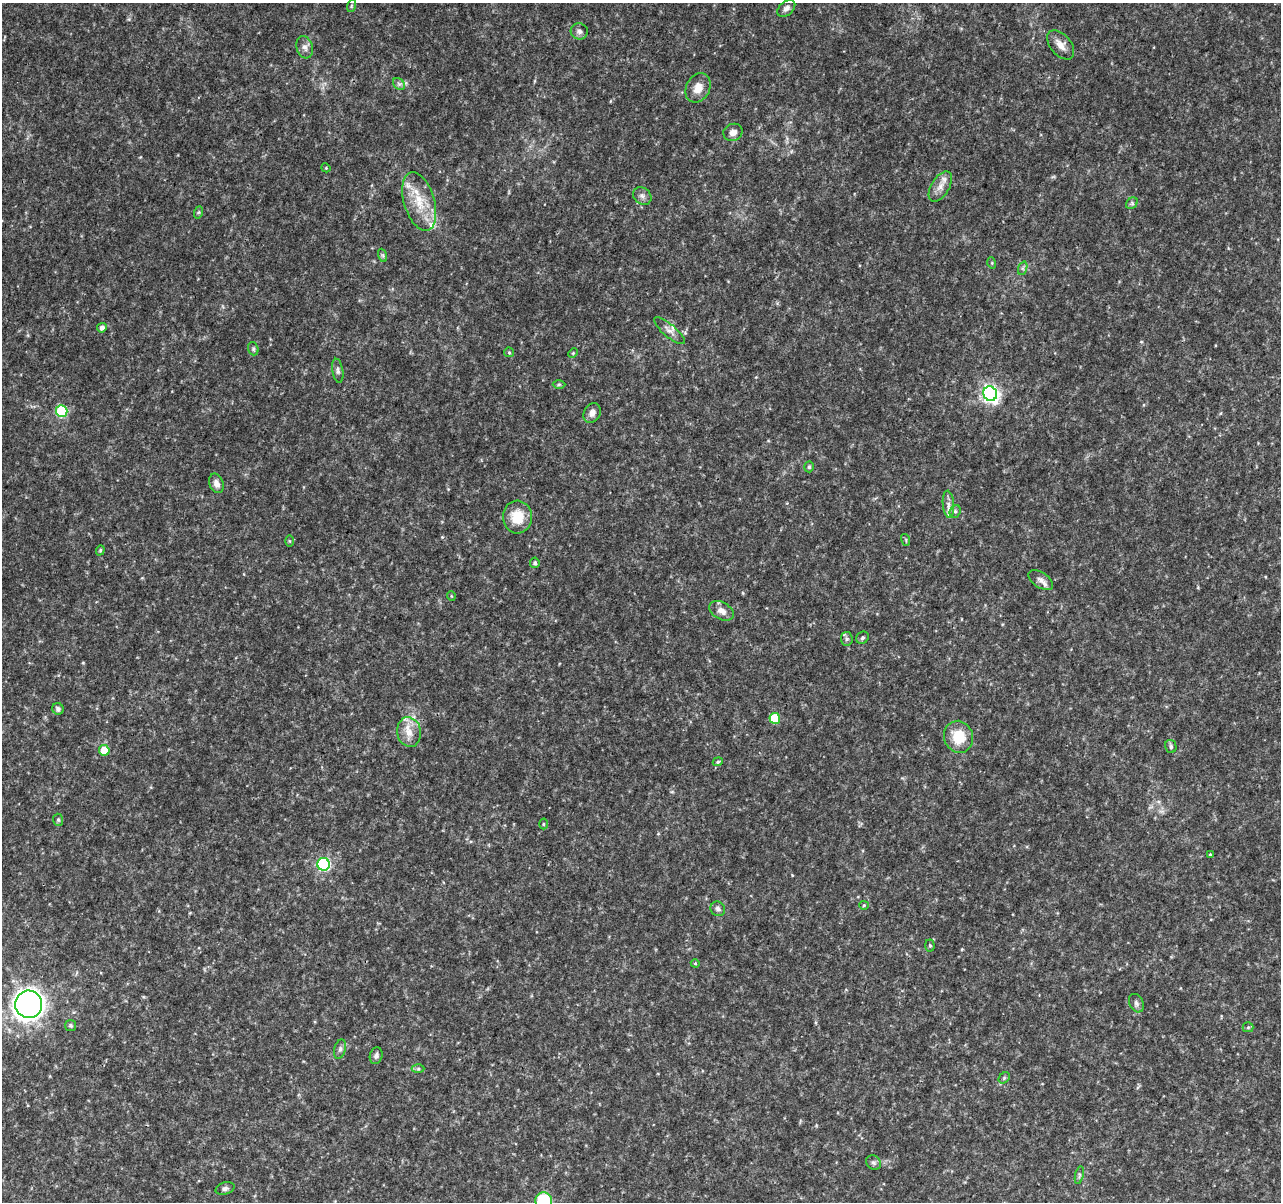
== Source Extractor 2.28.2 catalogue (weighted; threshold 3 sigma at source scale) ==
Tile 10 of 4 x 4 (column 2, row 3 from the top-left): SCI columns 1286-2564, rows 1433-2632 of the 5138 x 5323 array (HDU 1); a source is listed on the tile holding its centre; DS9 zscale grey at full resolution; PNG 1283 x 1204 px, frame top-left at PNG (2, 3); each listed source drawn as its Kron ellipse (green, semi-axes under 4 px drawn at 4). Shown black and unused: <1% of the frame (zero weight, under 3 of 4 exposures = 1% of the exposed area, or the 3 px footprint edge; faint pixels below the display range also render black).
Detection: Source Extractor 2.28.2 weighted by HDU 2 'WHT'; one run over the whole footprint, this tile lists its part. Background 0.0536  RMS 0.0045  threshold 0.0204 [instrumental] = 3 sigma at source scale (4.5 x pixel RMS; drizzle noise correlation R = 1.50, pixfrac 1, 0.0396/0.0396 arcsec/px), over >= 5 px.
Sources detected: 71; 3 inside a brighter listed object's ellipse — not listed separately; the other 68 listed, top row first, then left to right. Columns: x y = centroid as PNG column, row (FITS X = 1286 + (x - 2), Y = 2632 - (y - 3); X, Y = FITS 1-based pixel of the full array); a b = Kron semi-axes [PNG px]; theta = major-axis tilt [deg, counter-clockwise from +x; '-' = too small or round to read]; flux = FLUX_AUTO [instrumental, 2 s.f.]
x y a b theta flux
351 6 6 4 72 0.6
786 8 10 6 41 1.9
579 31 8 8 - 1.6
1061 45 17 10 -50 4.4
305 47 11 8 -74 2.2
399 84 7 5 -43 1.1
698 88 15 12 62 5.4
733 132 10 8 23 2.5
326 168 4 3 - 0.44
940 186 17 9 58 3.9
642 196 10 8 -38 1.9
419 202 30 15 -73 14
1132 203 6 5 - 0.88
199 212 6 4 71 0.58
382 255 7 4 -70 0.76
992 263 5 3 - 0.46
1023 268 7 4 72 0.9
102 328 5 5 - 1.8
669 331 19 6 -40 2.7
253 349 7 5 -70 0.83
509 352 5 4 - 0.54
573 353 5 3 - 0.44
338 371 12 5 -81 1.4
559 384 6 4 1 0.65
990 394 7 7 - 150
62 411 6 5 - 39
592 413 10 8 58 2.5
809 467 5 4 - 0.7
216 483 10 7 -69 2.5
948 504 14 5 -85 2.4
955 511 6 5 - 0.9
517 517 16 14 -86 11
906 540 6 3 -73 0.57
289 541 6 4 -88 0.57
100 550 5 4 - 0.6
535 563 5 5 - 0.93
1041 580 14 7 -33 2.4
451 596 5 3 - 0.35
721 611 13 8 -30 3.4
862 638 6 5 - 0.82
847 639 7 6 - 1.1
58 709 6 5 - 1.2
775 718 5 5 - 19
409 732 15 12 -80 5.7
958 737 16 14 -74 12
1171 746 6 5 - 1.1
104 750 5 5 - 9.3
718 762 5 4 - 0.63
58 820 6 5 - 0.76
543 824 5 3 - 0.51
1210 855 3 3 - 0.46
324 864 6 6 - 64
864 905 5 4 - 0.55
718 909 7 7 - 1.5
930 945 6 4 -87 0.66
695 963 4 4 - 0.41
1136 1003 10 7 -63 1.4
29 1004 13 13 - 440
71 1025 5 5 - 0.76
1248 1027 5 5 - 0.64
340 1049 10 6 75 1.4
376 1056 8 6 73 1.5
418 1069 6 4 0 0.73
1004 1078 6 5 - 0.75
874 1163 8 7 - 1.2
1079 1175 9 4 77 0.89
225 1188 9 6 16 1.3
544 1201 8 8 - 26
Isophote crosses this tile's border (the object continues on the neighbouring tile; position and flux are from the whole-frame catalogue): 1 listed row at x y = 544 1201